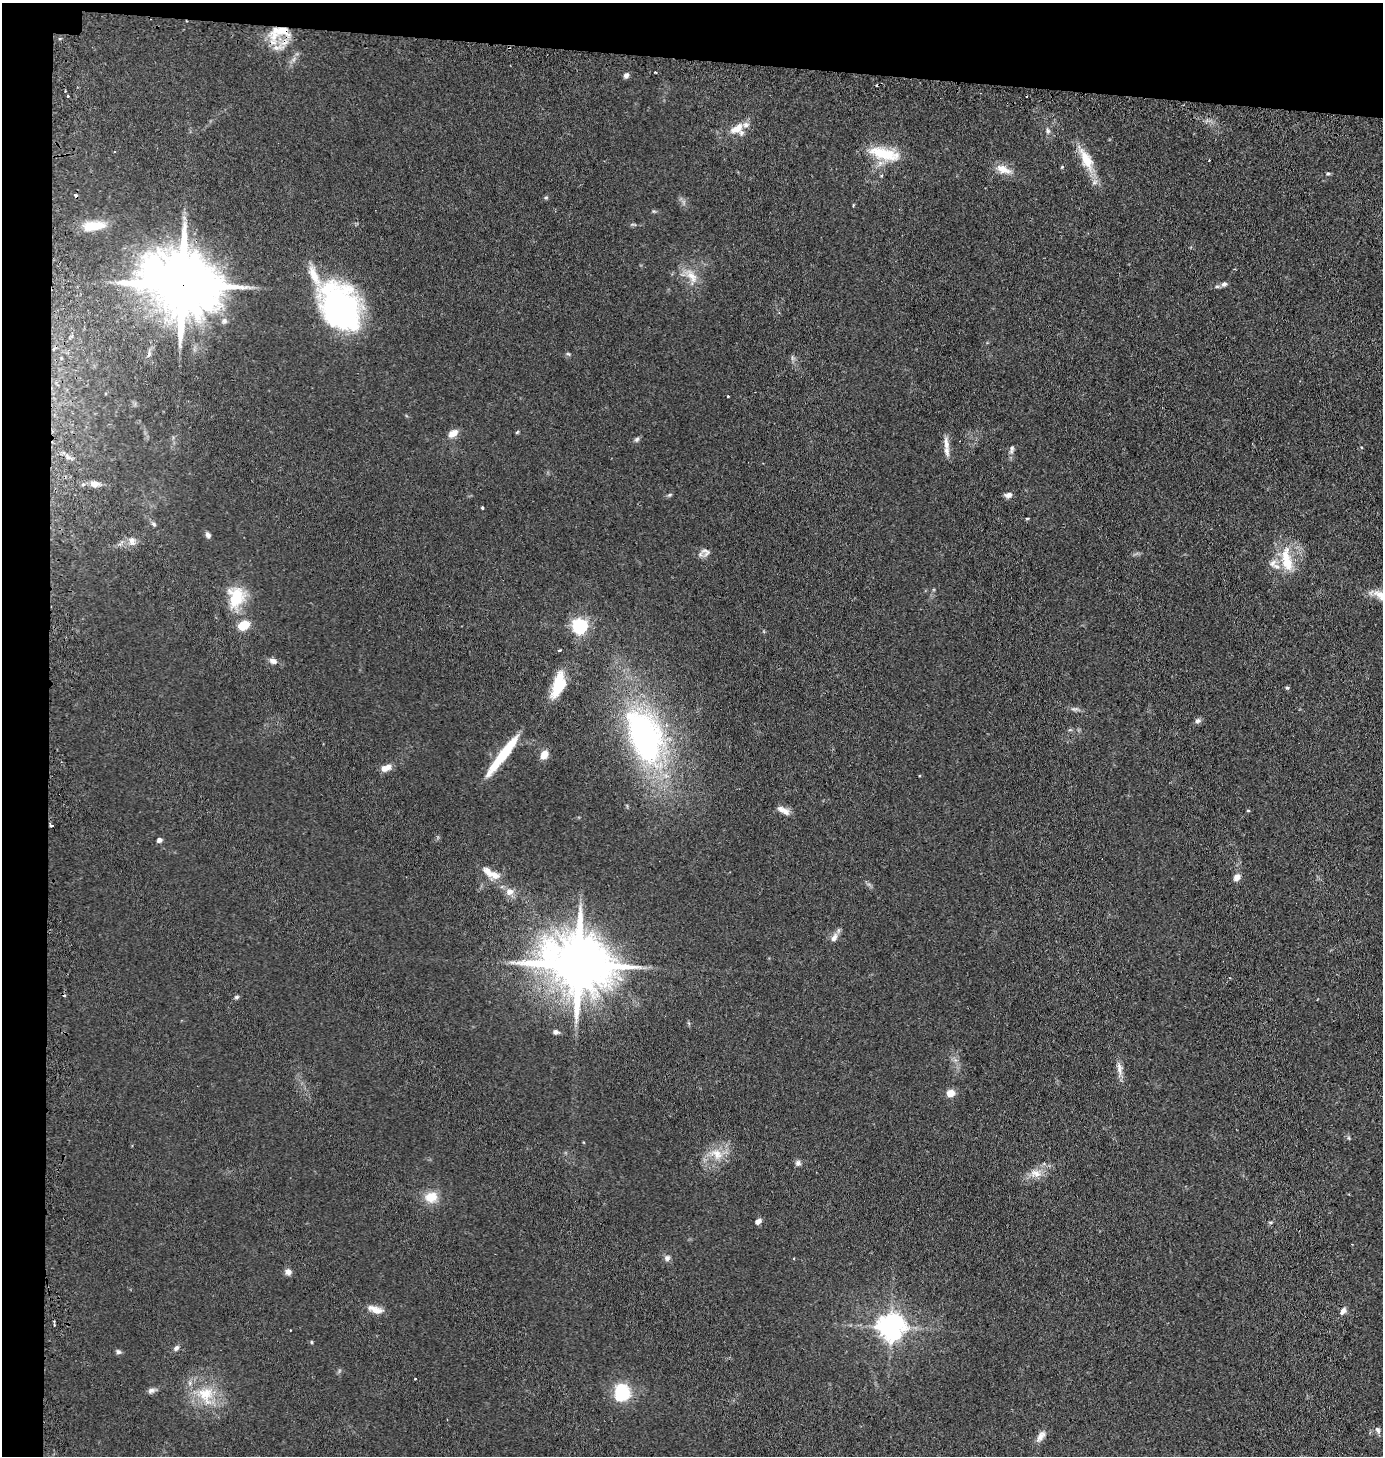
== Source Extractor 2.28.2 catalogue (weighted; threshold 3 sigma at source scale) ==
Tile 1 of 3 x 3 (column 1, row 1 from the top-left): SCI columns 128-1508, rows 2929-4382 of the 4441 x 4403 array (HDU 1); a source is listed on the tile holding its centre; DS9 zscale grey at full resolution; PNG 1385 x 1458 px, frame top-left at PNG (2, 3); no overlay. Shown black and unused: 7% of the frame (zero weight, under 2 of 3 exposures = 4% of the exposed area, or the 3 px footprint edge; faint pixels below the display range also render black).
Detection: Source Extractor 2.28.2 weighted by HDU 2 'WHT'; one run over the whole footprint, this tile lists its part. Background 0.106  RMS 0.0076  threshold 0.0341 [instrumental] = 3 sigma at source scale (4.5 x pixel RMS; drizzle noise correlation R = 1.50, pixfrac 1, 0.05/0.05 arcsec/px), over >= 5 px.
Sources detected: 92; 4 cosmic-ray / hot-pixel residue — not listed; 5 inside a brighter listed object's ellipse — not listed separately; the other 83 listed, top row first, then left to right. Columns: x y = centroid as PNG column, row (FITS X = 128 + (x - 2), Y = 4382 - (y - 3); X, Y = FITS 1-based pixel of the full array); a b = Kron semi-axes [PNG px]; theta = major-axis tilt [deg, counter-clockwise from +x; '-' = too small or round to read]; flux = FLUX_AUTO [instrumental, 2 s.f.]
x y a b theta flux
280 31 33 16 11 28
655 72 3 2 - 0.65
626 75 7 6 - 2.2
68 96 3 3 - 1.3
737 128 20 10 31 10
1048 131 8 5 -75 1.8
884 154 42 14 -14 25
1086 159 33 14 -63 18
1003 169 23 10 -22 9
1328 173 6 4 1 0.99
93 226 27 10 7 15
692 276 20 10 -41 9.7
1224 284 8 6 23 2.3
181 285 21 16 -11 7100
340 307 51 35 -62 160
224 321 8 7 - 2.6
149 354 6 5 - 1.3
568 354 6 4 -19 0.96
728 396 3 2 - 0.83
517 432 6 3 45 0.73
453 433 12 8 35 6.2
637 439 8 6 51 1.6
946 443 19 7 -82 5.5
1012 449 13 5 75 2.4
83 484 6 4 44 1.3
95 484 11 8 -10 5.8
670 495 7 4 20 1.2
1009 495 9 7 9 3
482 508 3 3 - 1
1027 518 5 3 - 0.69
154 524 7 5 -37 1.4
208 535 7 5 -57 2.3
132 541 13 9 -83 4.6
706 552 14 10 -35 4.1
1287 560 39 14 -81 22
1273 563 11 7 58 4
1381 595 24 11 -23 11
236 597 26 21 85 25
243 625 11 8 24 16
580 626 6 6 - 210
273 661 9 7 -24 3.4
558 685 28 12 72 25
1287 688 4 4 - 1.2
1075 709 12 2 0 1.7
1198 721 9 6 21 2.1
646 737 38 21 -67 230
503 755 52 8 53 31
544 755 10 7 58 7
386 768 12 7 21 5.9
783 810 18 7 -28 4.9
1248 810 5 3 - 0.64
51 825 5 3 - 1.1
159 840 5 4 - 3
488 871 19 9 -47 7.4
1236 877 11 7 54 3.8
509 892 9 9 - 5.6
834 937 13 7 59 4
579 965 20 15 -10 5700
236 997 6 5 - 1.3
555 1032 6 5 - 2.5
1119 1069 22 7 -82 5.3
951 1093 9 8 - 6.3
1349 1138 6 4 -71 0.98
717 1154 16 12 -56 10
798 1163 8 8 - 2.1
1035 1173 14 10 -17 6.9
431 1197 15 12 19 12
758 1221 7 5 35 3.1
1270 1222 5 3 - 0.8
667 1258 9 7 50 2.4
288 1272 8 7 - 3.4
376 1310 17 9 -8 6.6
1343 1311 11 6 56 3.3
891 1327 8 8 - 840
311 1342 5 3 - 0.72
176 1348 9 6 56 2.1
118 1352 7 5 -26 1.8
415 1378 3 2 - 0.69
151 1390 10 6 20 2.6
622 1392 16 14 -78 37
205 1395 27 20 -69 26
1378 1430 9 6 -58 2.1
1041 1436 16 8 55 4.8
Overlapping masked pixels (flux is a lower limit): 3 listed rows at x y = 280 31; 181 285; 579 965
Isophote crosses this tile's border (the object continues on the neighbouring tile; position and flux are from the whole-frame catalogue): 1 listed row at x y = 1381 595